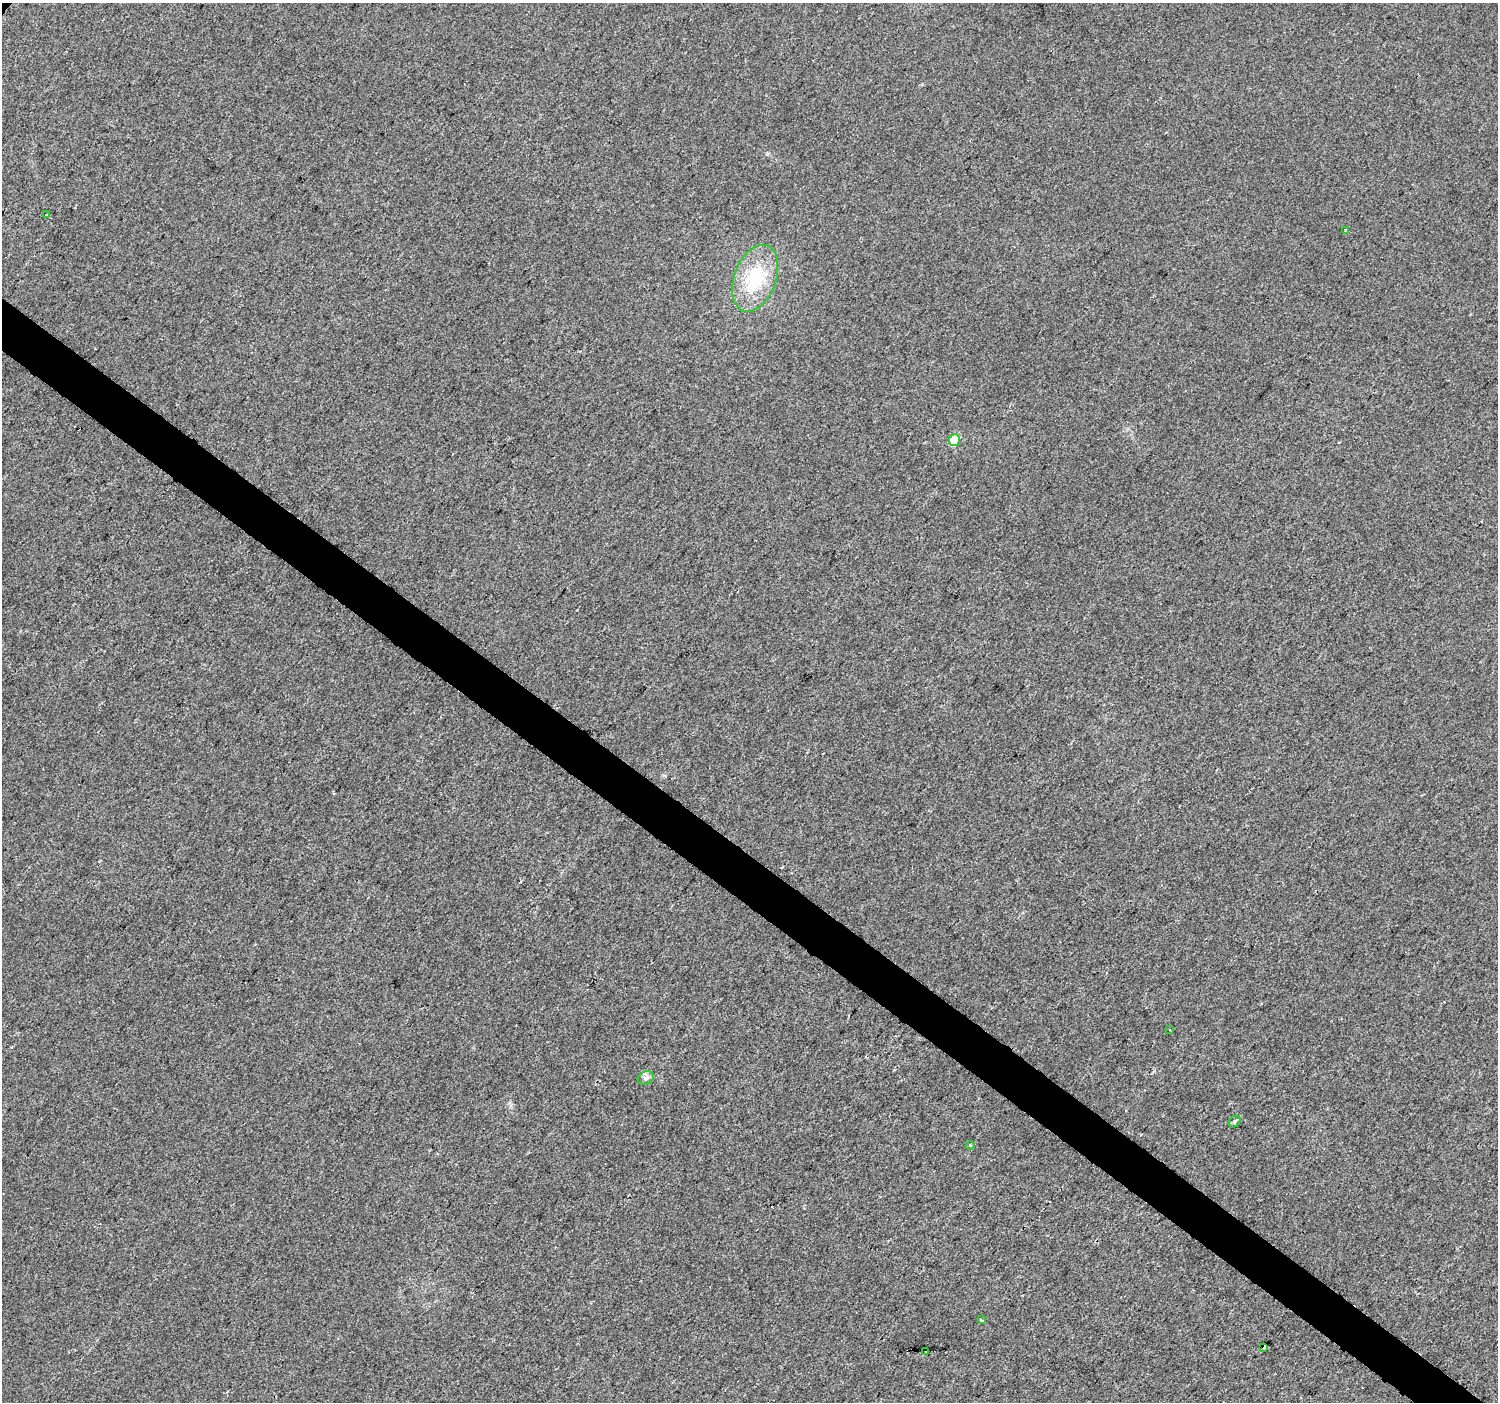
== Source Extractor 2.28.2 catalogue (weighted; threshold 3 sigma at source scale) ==
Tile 6 of 4 x 4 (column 2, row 2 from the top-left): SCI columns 1502-2997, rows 3045-4444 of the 5990 x 6020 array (HDU 1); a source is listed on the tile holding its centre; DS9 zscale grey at full resolution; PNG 1500 x 1404 px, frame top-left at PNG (2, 3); each listed source drawn as its Kron ellipse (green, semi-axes under 4 px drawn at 4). Shown black and unused: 4% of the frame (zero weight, under 2 of 3 exposures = <1% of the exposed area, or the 3 px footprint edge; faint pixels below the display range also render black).
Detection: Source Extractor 2.28.2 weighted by HDU 2 'WHT'; one run over the whole footprint, this tile lists its part. Background 0.00681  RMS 0.0057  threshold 0.0258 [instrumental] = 3 sigma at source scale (4.5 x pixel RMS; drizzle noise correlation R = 1.50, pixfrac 1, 0.0396/0.0396 arcsec/px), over >= 5 px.
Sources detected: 16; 5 cosmic-ray / hot-pixel residue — neither listed nor drawn; the other 11 listed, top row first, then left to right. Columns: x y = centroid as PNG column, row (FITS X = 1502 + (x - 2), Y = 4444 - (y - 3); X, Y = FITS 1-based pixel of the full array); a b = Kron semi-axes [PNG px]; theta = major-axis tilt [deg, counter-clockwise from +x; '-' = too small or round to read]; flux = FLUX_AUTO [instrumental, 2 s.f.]
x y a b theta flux
46 215 3 3 - 1.9
1345 230 3 3 - 1.2
755 278 35 21 69 33
954 440 6 5 - 30
1170 1030 3 2 - 0.51
646 1078 8 6 21 1.8
1235 1122 6 5 - 1.2
970 1146 4 3 - 0.64
981 1320 4 3 - 1.6
1264 1347 4 3 - 3.1
925 1352 2 2 - 0.52